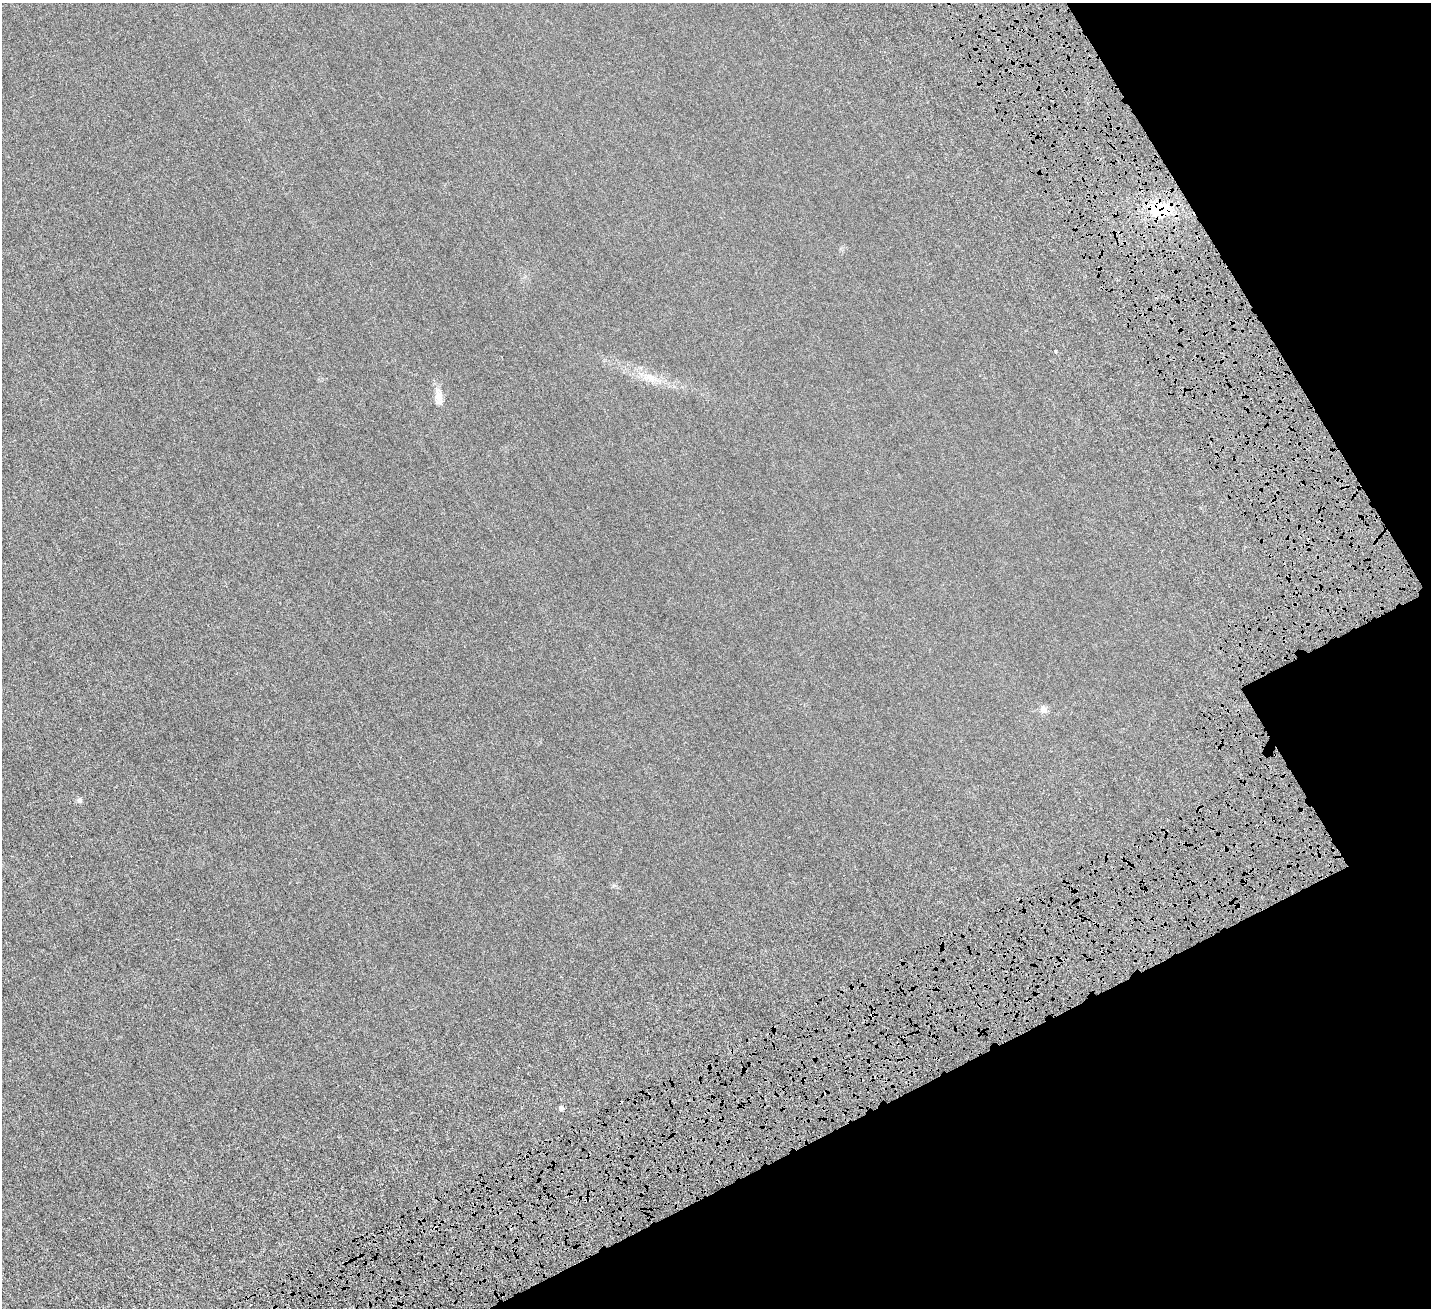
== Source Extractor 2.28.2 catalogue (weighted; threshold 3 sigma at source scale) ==
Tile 12 of 4 x 4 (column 4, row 3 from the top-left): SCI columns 4593-6021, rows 1786-3091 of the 6329 x 6320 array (HDU 1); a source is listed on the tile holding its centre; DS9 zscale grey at full resolution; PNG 1433 x 1310 px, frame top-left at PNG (2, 3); no overlay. Shown black and unused: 20% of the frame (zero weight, under 6 of 12 exposures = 14% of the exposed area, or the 3 px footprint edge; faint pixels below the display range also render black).
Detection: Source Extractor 2.28.2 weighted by HDU 2 'WHT'; one run over the whole footprint, this tile lists its part. Background 0.00255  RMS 0.002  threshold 0.00836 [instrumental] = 3 sigma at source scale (4.09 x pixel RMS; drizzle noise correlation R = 1.36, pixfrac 0.8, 0.05/0.05 arcsec/px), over >= 5 px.
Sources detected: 7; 1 cosmic-ray / hot-pixel residue — not listed; the other 6 listed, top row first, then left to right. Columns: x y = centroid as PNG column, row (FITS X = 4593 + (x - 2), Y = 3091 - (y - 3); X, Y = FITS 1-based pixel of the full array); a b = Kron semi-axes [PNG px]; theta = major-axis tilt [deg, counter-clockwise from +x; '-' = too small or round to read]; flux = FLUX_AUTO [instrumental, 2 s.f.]
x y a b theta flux
1161 209 22 16 -1 6.4
650 377 15 8 -35 1.6
438 396 20 9 -83 1.5
1043 709 9 8 - 0.75
80 800 7 6 - 0.46
561 1108 6 5 - 0.46
Overlapping masked pixels (flux is a lower limit): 1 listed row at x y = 1161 209